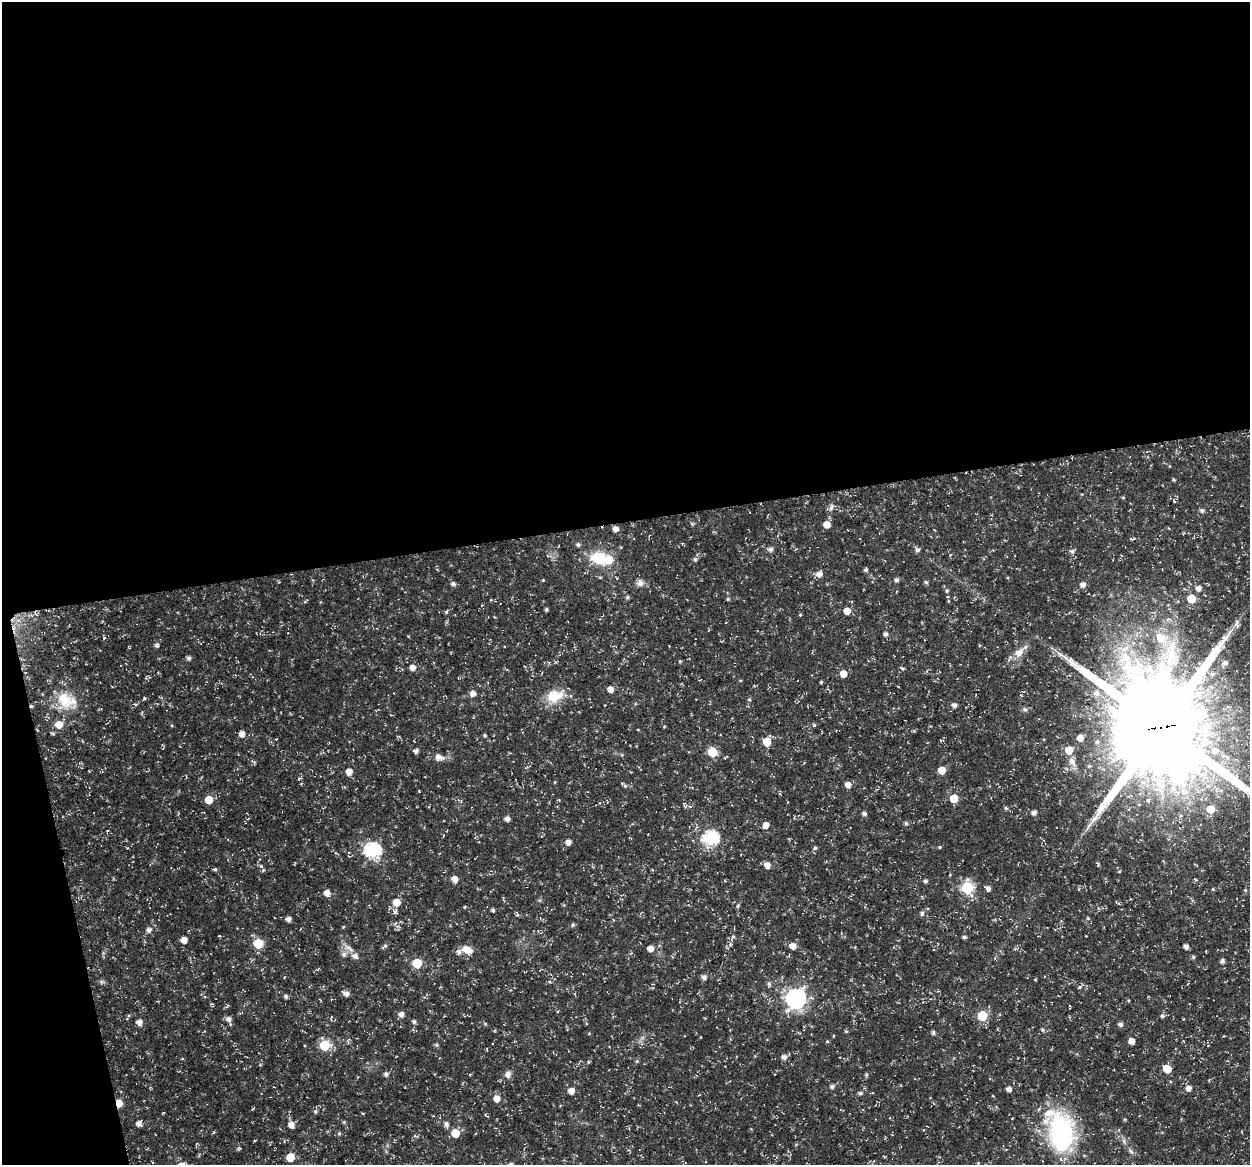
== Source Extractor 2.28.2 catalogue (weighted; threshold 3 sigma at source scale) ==
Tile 1 of 4 x 4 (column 1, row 1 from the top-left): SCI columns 52-1299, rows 3534-4696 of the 5044 x 4838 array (HDU 1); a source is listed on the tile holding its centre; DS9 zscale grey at full resolution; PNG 1252 x 1167 px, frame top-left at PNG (2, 2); no overlay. Shown black and unused: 47% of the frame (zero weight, under 3 of 5 exposures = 3% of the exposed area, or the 3 px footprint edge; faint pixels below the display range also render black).
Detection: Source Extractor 2.28.2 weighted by HDU 2 'WHT'; one run over the whole footprint, this tile lists its part. Background 0.0242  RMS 0.0022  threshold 0.00992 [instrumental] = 3 sigma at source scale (4.5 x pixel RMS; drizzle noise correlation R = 1.50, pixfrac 1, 0.0396/0.0396 arcsec/px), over >= 5 px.
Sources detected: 196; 1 inside a brighter object's white glare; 2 cosmic-ray / hot-pixel residue — not listed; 3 inside a brighter listed object's ellipse — not listed separately; the other 190 listed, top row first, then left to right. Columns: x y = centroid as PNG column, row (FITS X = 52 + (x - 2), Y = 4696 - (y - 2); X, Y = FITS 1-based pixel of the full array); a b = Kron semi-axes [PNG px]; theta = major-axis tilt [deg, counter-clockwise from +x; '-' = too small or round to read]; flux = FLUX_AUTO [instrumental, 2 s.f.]
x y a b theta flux
1174 480 4 4 - 0.28
1123 497 4 4 - 0.25
1174 501 6 3 -46 0.29
831 507 11 6 77 0.77
1202 510 6 5 - 0.55
827 524 6 6 - 2.1
615 529 5 5 - 1.2
1132 539 8 4 5 0.33
682 544 4 2 - 0.18
578 545 5 5 - 0.52
771 549 6 5 - 0.83
917 550 6 6 - 0.61
1072 551 7 6 - 0.6
599 558 18 13 -15 7.9
695 559 5 5 - 0.55
866 570 4 4 - 0.45
819 574 7 6 - 1.4
543 580 4 3 - 0.18
897 580 5 4 - 0.63
926 582 5 4 - 0.39
640 583 10 8 86 1.1
453 584 5 5 - 0.69
1083 585 6 5 - 1.2
1198 588 5 5 - 1.2
947 591 5 5 - 0.37
627 597 5 5 - 0.39
728 599 5 4 - 0.25
1191 599 5 5 - 6.3
948 601 4 3 - 0.21
852 602 4 3 - 0.21
546 609 4 3 - 0.45
847 611 5 5 - 2.3
446 612 5 4 - 0.29
800 615 4 3 - 0.24
494 617 4 3 - 0.18
1169 619 7 5 -18 0.6
1237 623 15 6 89 0.95
886 634 5 4 - 0.67
104 638 6 4 -54 0.27
1161 638 16 12 -31 4.9
157 645 6 6 - 0.49
1019 652 17 10 41 2.5
1065 657 14 6 -30 1.3
189 658 5 4 - 0.68
680 661 5 4 - 0.26
1225 663 7 6 - 0.89
412 668 6 5 - 1.5
902 668 6 3 -36 0.3
843 674 5 5 - 2.4
1212 674 6 6 - 0.7
821 682 3 3 - 0.28
610 689 6 5 - 1.6
473 693 6 6 - 1.2
1097 693 8 7 - 1.2
555 696 26 16 18 5.1
144 698 4 3 - 0.39
66 700 32 21 -26 7.3
749 700 6 4 -89 0.37
136 704 6 3 0 0.27
954 705 5 5 - 0.85
1025 709 6 4 -1 0.48
59 724 6 6 - 2.7
814 725 5 4 - 0.29
664 726 5 3 - 0.2
1161 727 34 30 -59 4400
638 730 5 3 - 0.16
53 733 5 4 - 0.32
242 734 6 5 - 1.4
485 735 4 4 - 0.36
1080 738 5 5 - 1.8
767 741 6 5 - 4.8
1069 750 6 6 - 3
416 751 5 5 - 0.83
1214 751 12 10 2 2.6
712 752 6 5 - 12
439 757 14 9 -15 1.5
254 762 8 3 -37 0.36
1072 762 16 8 -58 1.6
1089 766 6 5 - 0.42
942 770 5 5 - 3.1
349 772 5 5 - 2.1
555 782 4 3 - 0.16
848 785 6 6 - 1.4
625 786 6 5 - 0.4
954 798 6 6 - 4.9
209 800 5 5 - 4.3
559 800 4 4 - 0.19
685 806 5 5 - 0.4
1006 808 6 4 -24 0.35
1211 809 7 6 - 3.9
1034 812 5 4 - 0.98
864 813 5 4 - 0.66
507 819 5 5 - 1
906 823 5 5 - 0.46
766 825 6 5 - 1.5
710 838 7 7 - 39
568 842 5 5 - 1.3
940 847 4 4 - 0.26
815 848 5 5 - 0.41
372 851 7 7 - 46
767 865 6 5 - 1.7
261 866 5 5 - 0.44
215 869 5 4 - 0.35
1119 871 5 3 - 0.2
454 879 5 5 - 1.6
925 881 4 4 - 0.54
967 888 6 6 - 23
988 889 7 5 -65 0.68
1213 889 4 4 - 0.25
1245 890 4 4 - 0.2
327 893 6 6 - 1.5
396 902 6 6 - 2.8
1118 903 7 3 -28 0.24
737 906 6 4 54 0.37
464 907 4 4 - 0.19
493 910 5 4 - 0.4
395 911 8 7 - 0.83
922 913 5 5 - 0.58
517 915 6 3 71 0.29
1088 918 5 3 - 0.26
288 919 5 4 - 1.1
573 925 5 5 - 0.43
343 927 5 3 - 0.19
397 927 6 5 - 0.57
149 930 6 6 - 0.85
1086 936 2 2 - 0.14
733 937 11 5 60 0.71
964 937 5 4 - 0.52
184 940 5 5 - 1.7
258 943 6 6 - 11
385 946 7 5 51 0.48
793 946 6 5 - 1.8
1186 946 4 4 - 0.99
349 948 18 5 -30 1.4
650 948 5 5 - 1.7
467 950 13 8 -25 2.4
344 954 7 7 - 0.85
1193 957 5 4 - 0.35
1222 961 5 5 - 0.59
417 963 6 6 - 11
704 977 5 5 - 0.9
101 982 7 5 -36 0.45
769 984 7 5 -79 0.5
1079 987 6 5 - 0.42
346 993 7 5 -27 1.2
286 996 5 5 - 0.55
795 999 8 8 - 110
401 1014 5 5 - 1.1
982 1016 6 6 - 11
1162 1016 6 5 - 0.51
229 1019 6 5 - 0.99
139 1022 6 5 - 1.2
414 1022 5 5 - 0.51
1120 1024 5 4 - 0.7
495 1030 4 3 - 0.22
1042 1030 6 5 - 0.41
934 1032 5 4 - 0.49
827 1041 5 3 - 0.2
1131 1041 6 6 - 1.3
324 1045 6 6 - 14
436 1045 5 4 - 0.36
784 1057 5 5 - 1
637 1061 5 4 - 0.31
1167 1069 6 5 - 5
386 1074 5 5 - 0.66
508 1074 10 9 - 1.1
866 1075 6 4 73 0.3
832 1086 5 5 - 0.59
1188 1088 5 5 - 1.2
1009 1089 5 4 - 1
571 1091 5 5 - 1.8
860 1093 5 5 - 0.51
496 1099 6 5 - 1.9
119 1103 8 6 -68 1.7
253 1108 5 3 - 0.22
315 1111 5 5 - 0.44
163 1113 4 3 - 0.15
344 1122 5 5 - 0.3
139 1123 6 5 - 1.2
446 1124 7 5 -68 0.84
291 1125 6 5 - 1.6
923 1130 4 2 - 0.15
1061 1131 41 25 -72 35
214 1132 5 3 - 0.22
339 1133 5 5 - 0.33
455 1133 6 6 - 4.8
1124 1141 7 4 -71 0.49
1131 1151 11 5 -51 0.73
290 1157 6 5 - 5
978 1163 4 4 - 0.22
Overlapping masked pixels (flux is a lower limit): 2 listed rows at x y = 1161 727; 119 1103
Isophote crosses this tile's border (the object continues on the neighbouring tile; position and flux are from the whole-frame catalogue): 1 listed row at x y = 1161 727